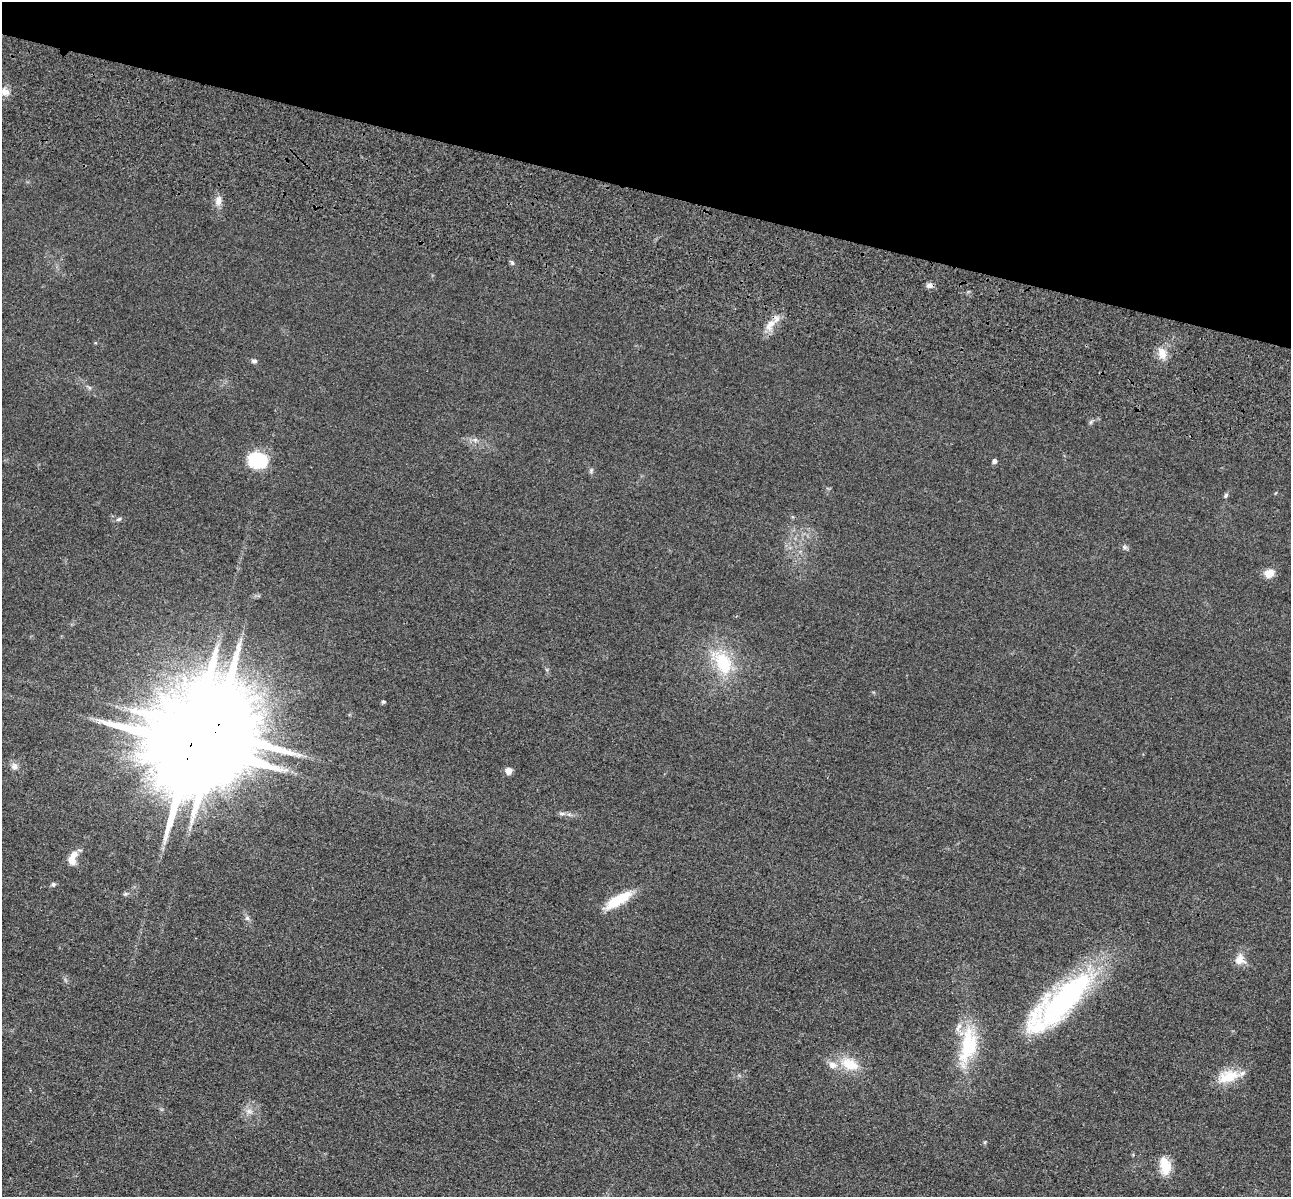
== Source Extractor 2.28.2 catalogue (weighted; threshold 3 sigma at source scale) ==
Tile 2 of 4 x 4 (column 2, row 1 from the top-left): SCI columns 1462-2750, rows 3980-5174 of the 5350 x 5365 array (HDU 1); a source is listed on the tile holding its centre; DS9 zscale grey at full resolution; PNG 1293 x 1199 px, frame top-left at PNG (2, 2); no overlay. Shown black and unused: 16% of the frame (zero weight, under 3 of 4 exposures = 9% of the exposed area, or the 3 px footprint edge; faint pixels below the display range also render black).
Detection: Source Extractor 2.28.2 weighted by HDU 2 'WHT'; one run over the whole footprint, this tile lists its part. Background 0.0476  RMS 0.0084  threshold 0.0377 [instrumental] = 3 sigma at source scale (4.5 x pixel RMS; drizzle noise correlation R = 1.50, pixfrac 1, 0.05/0.05 arcsec/px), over >= 5 px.
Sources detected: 37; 3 inside a brighter listed object's ellipse — not listed separately; the other 34 listed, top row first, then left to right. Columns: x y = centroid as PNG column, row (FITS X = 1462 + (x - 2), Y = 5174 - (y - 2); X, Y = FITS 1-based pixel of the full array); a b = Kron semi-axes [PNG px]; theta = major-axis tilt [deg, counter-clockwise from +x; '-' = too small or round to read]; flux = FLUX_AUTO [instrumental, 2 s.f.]
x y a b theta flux
5 92 11 9 -25 5.9
218 200 14 7 80 5.7
512 263 6 5 - 1.5
929 285 9 6 6 3.2
770 325 17 10 59 9.6
1162 353 17 10 -80 8.7
254 361 7 5 -8 1.9
475 440 5 5 - 1.9
258 461 14 12 -8 61
995 461 5 4 - 2.9
591 470 6 5 - 1.5
1226 495 6 5 - 1.6
119 519 8 5 26 1.7
1124 547 7 6 - 1.8
1269 573 13 10 12 7.7
723 663 39 22 -60 43
383 702 5 4 - 1.2
216 732 21 18 -66 12000
191 745 32 18 75 23000
14 766 10 9 - 4
509 771 7 7 - 4.9
562 813 7 4 0 1.8
72 860 12 9 -75 6.3
53 884 6 5 - 1.7
126 894 7 5 20 1.5
618 900 33 11 31 25
247 918 7 6 - 2.1
1240 960 14 12 65 8.3
1060 1003 90 26 42 180
968 1045 44 19 79 53
850 1064 24 15 -21 21
1228 1076 29 16 15 20
249 1111 8 6 -44 3.1
1165 1166 22 12 -79 16
Overlapping masked pixels (flux is a lower limit): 3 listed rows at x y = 770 325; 216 732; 191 745